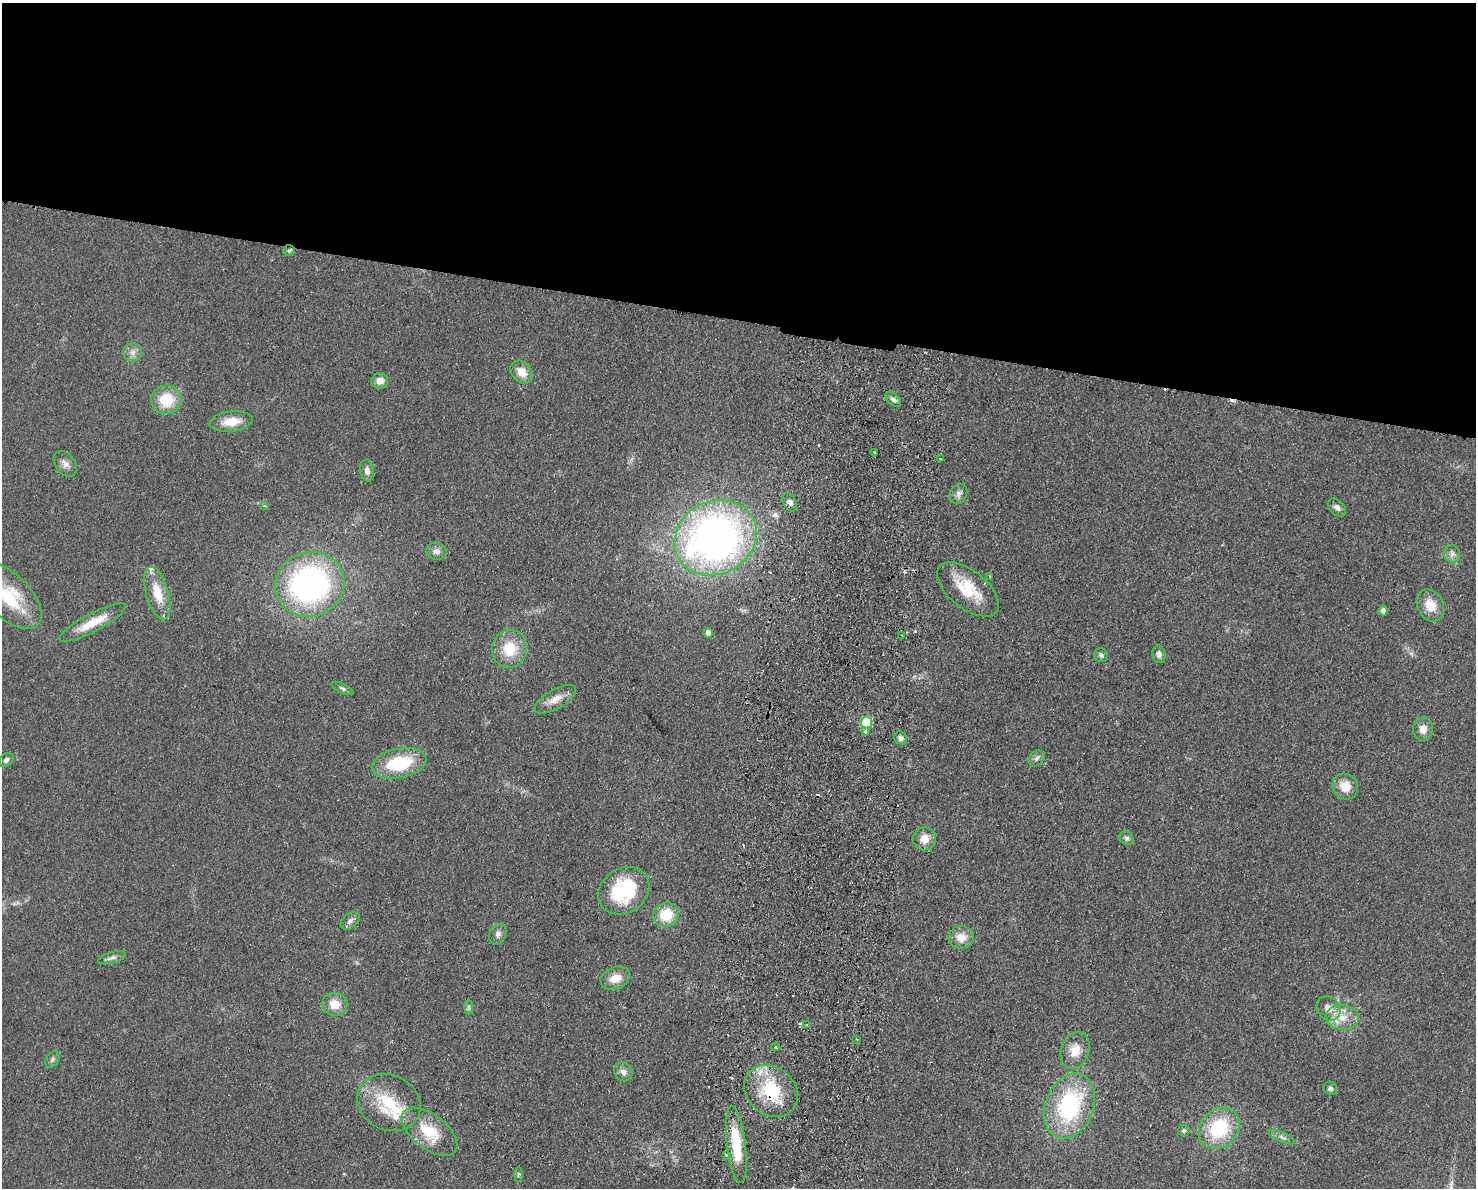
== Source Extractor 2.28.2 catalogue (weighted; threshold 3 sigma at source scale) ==
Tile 2 of 3 x 4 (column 2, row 1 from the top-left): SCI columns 1759-3232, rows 3569-4754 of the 4877 x 4765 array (HDU 1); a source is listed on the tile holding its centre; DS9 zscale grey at full resolution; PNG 1478 x 1190 px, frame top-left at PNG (2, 3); each listed source drawn as its Kron ellipse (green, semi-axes under 4 px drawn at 4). Shown black and unused: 27% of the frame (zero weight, under 2 of 3 exposures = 3% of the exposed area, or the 3 px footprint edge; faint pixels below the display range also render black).
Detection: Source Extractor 2.28.2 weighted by HDU 2 'WHT'; one run over the whole footprint, this tile lists its part. Background 0.0934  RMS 0.0095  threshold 0.0426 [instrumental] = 3 sigma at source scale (4.5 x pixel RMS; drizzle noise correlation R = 1.50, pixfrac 1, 0.05/0.05 arcsec/px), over >= 5 px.
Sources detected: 80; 6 cosmic-ray / hot-pixel residue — neither listed nor drawn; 3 inside a brighter listed object's ellipse — not listed separately; the other 71 listed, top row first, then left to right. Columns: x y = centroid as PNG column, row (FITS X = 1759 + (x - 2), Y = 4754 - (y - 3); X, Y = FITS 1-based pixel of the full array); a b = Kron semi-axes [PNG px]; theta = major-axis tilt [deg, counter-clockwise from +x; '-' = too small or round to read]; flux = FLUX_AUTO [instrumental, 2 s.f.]
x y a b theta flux
289 251 6 5 - 1.6
133 352 9 9 - 5
522 372 12 10 -48 11
380 381 8 8 - 6.9
893 399 9 5 -41 3.4
166 400 15 14 - 30
231 422 21 10 7 16
875 452 3 2 - 1.8
940 459 3 3 - 1.1
65 464 14 10 -53 6
367 471 11 7 -80 5.3
959 494 10 8 62 4.2
790 502 10 6 -61 4.1
265 506 4 3 - 1.1
1337 507 11 7 -43 4.1
715 538 42 36 28 500
436 551 10 8 -15 4.9
1452 554 9 8 - 4
990 576 3 2 - 1.5
310 584 35 32 21 260
968 589 36 19 -39 38
157 593 27 11 -74 23
8 596 42 21 -44 54
1430 605 17 12 -63 15
1383 611 5 4 - 4.5
92 623 37 9 28 23
708 633 5 4 - 6
901 635 3 2 - 0.92
510 649 19 17 76 27
1159 654 9 6 -78 4.3
1101 655 7 7 - 2.3
342 688 12 4 -26 2.3
555 699 23 9 30 11
867 722 6 5 - 64
1423 729 12 10 83 7.6
865 731 4 3 - 3.6
901 738 7 6 - 3.3
1036 758 9 7 45 3.2
6 760 8 6 41 3
399 763 28 14 11 50
1345 786 13 12 - 14
1127 838 8 6 -30 2.6
925 839 11 11 - 11
624 891 27 22 34 67
666 915 13 12 - 24
350 921 11 7 40 3.7
498 934 11 8 62 4.5
961 937 12 11 - 11
112 958 14 5 16 3.7
615 978 15 11 20 12
335 1004 12 11 - 14
469 1007 7 4 90 1.9
1329 1008 13 11 -48 9
1342 1017 16 12 -5 15
807 1025 3 3 - 3.1
857 1039 2 2 - 0.96
776 1047 4 2 - 0.94
1075 1050 19 14 69 14
52 1059 9 6 52 2.6
623 1072 10 8 -48 5.1
1330 1088 7 6 - 2.2
771 1091 29 24 -41 53
389 1103 33 27 -27 46
1069 1106 34 24 68 100
1219 1128 22 18 48 60
1184 1130 6 6 - 2
429 1132 32 17 -38 33
1282 1137 14 5 -24 3.9
736 1144 39 9 -83 42
726 1155 3 3 - 1.2
518 1175 7 4 89 1.3
Overlapping masked pixels (flux is a lower limit): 2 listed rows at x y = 715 538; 771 1091
Isophote crosses this tile's border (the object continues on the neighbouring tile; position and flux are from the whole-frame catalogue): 1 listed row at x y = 8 596